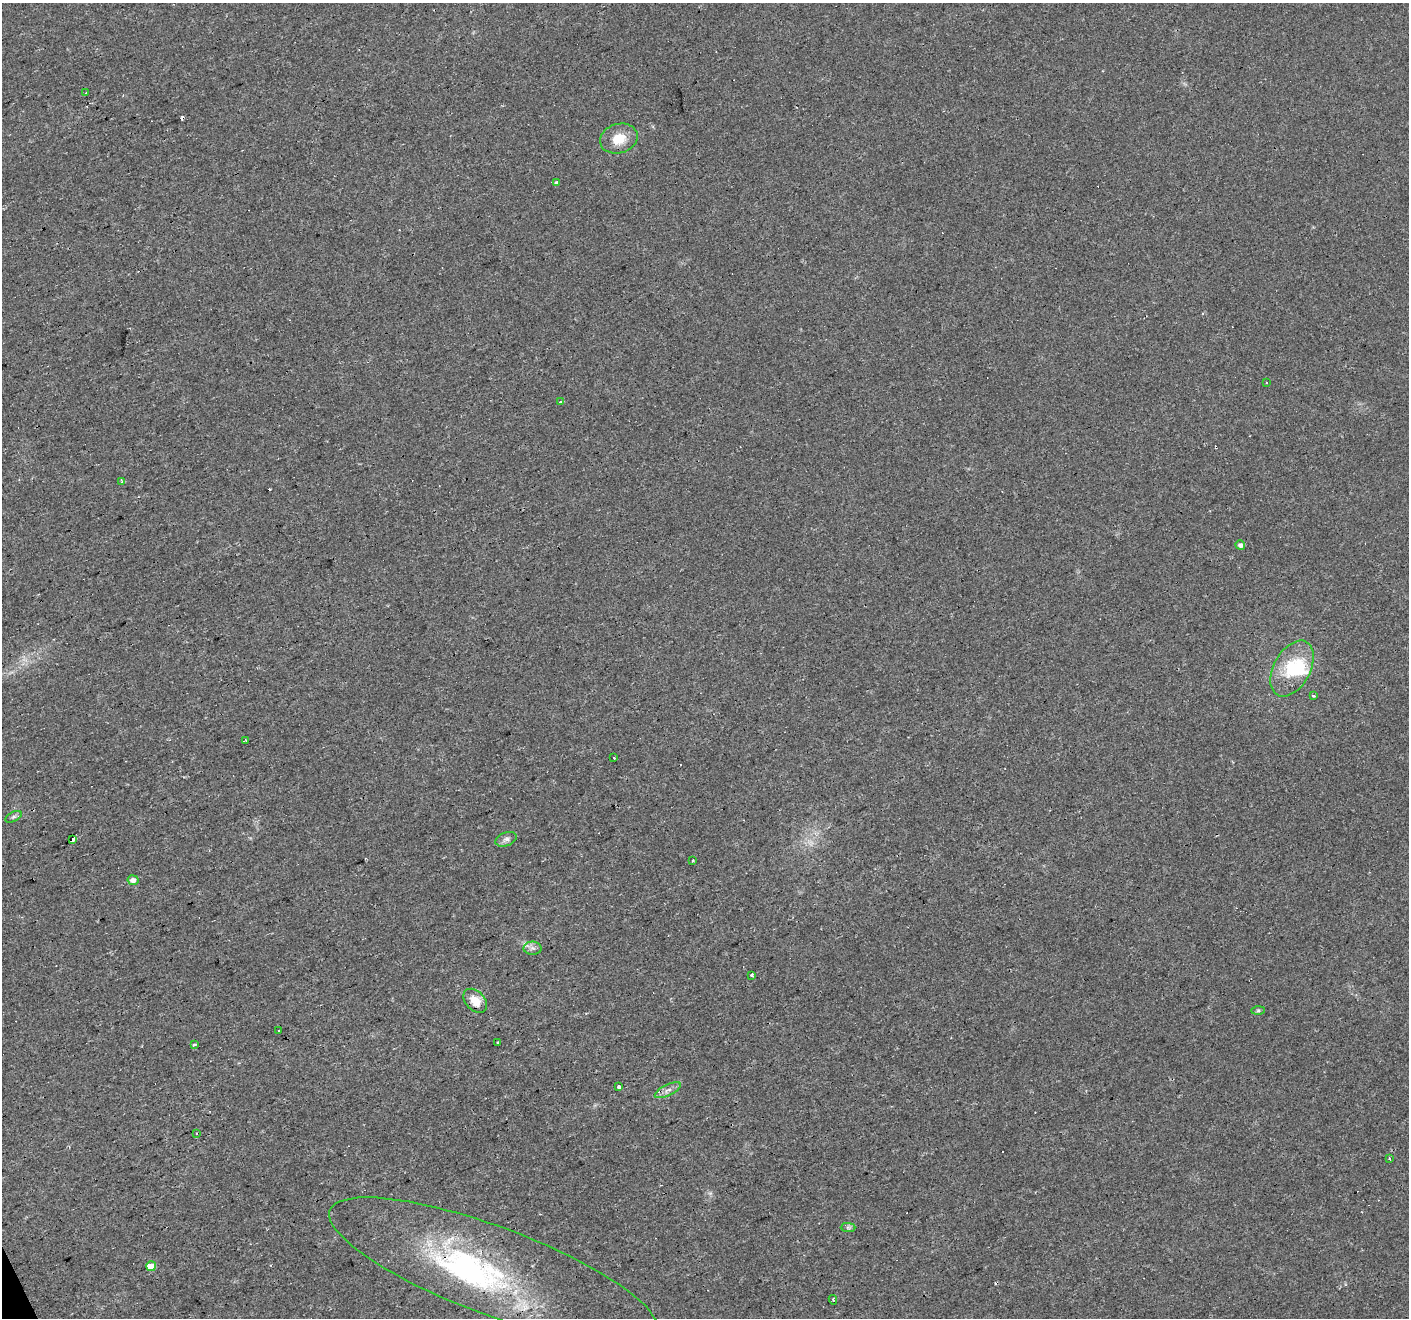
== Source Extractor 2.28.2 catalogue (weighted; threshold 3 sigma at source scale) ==
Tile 7 of 4 x 4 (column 3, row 2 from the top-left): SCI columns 2817-4223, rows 2718-4033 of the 5631 x 5490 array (HDU 1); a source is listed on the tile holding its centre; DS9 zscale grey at full resolution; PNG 1411 x 1320 px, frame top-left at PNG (2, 3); each listed source drawn as its Kron ellipse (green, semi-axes under 4 px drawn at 4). Shown black and unused: <1% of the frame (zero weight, under 2 of 3 exposures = <1% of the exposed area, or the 3 px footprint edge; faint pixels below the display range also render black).
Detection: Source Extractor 2.28.2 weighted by HDU 2 'WHT'; one run over the whole footprint, this tile lists its part. Background 0.034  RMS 0.0061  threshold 0.0276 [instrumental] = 3 sigma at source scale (4.5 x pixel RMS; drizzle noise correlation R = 1.50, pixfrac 1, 0.0396/0.0396 arcsec/px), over >= 5 px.
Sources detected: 43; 2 inside a brighter object's white glare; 8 cosmic-ray / hot-pixel residue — neither listed nor drawn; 2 inside a brighter listed object's ellipse — not listed separately; the other 31 listed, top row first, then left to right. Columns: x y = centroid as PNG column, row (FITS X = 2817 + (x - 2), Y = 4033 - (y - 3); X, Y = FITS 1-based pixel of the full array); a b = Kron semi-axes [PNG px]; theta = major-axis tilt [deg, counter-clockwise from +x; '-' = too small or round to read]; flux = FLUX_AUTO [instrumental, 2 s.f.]
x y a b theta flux
86 93 3 2 - 0.47
619 139 19 14 17 12
557 183 4 4 - 4.6
1266 383 2 2 - 0.56
561 401 4 3 - 2.9
122 482 4 3 - 1.1
1240 545 5 4 - 2.2
1292 669 30 18 61 29
1313 696 3 3 - 1.8
246 740 4 2 - 0.57
614 758 3 2 - 1.5
13 817 9 5 27 1.3
506 839 11 7 21 2.5
73 840 4 3 - 56
693 861 3 3 - 2.8
133 880 5 5 - 3.4
533 948 9 6 0 2.3
752 975 3 3 - 3.1
475 1001 14 9 -46 7.8
1258 1011 7 4 1 0.91
278 1031 3 3 - 1.4
497 1043 3 3 - 1.4
194 1045 4 3 - 1.8
619 1087 3 3 - 18
668 1090 14 5 26 3
197 1133 4 2 - 0.44
1390 1158 3 3 - 0.99
848 1227 7 4 -1 1.2
151 1266 5 5 - 12
493 1271 174 44 -20 130
833 1300 5 3 - 0.8
Overlapping masked pixels (flux is a lower limit): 2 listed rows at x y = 73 840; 493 1271